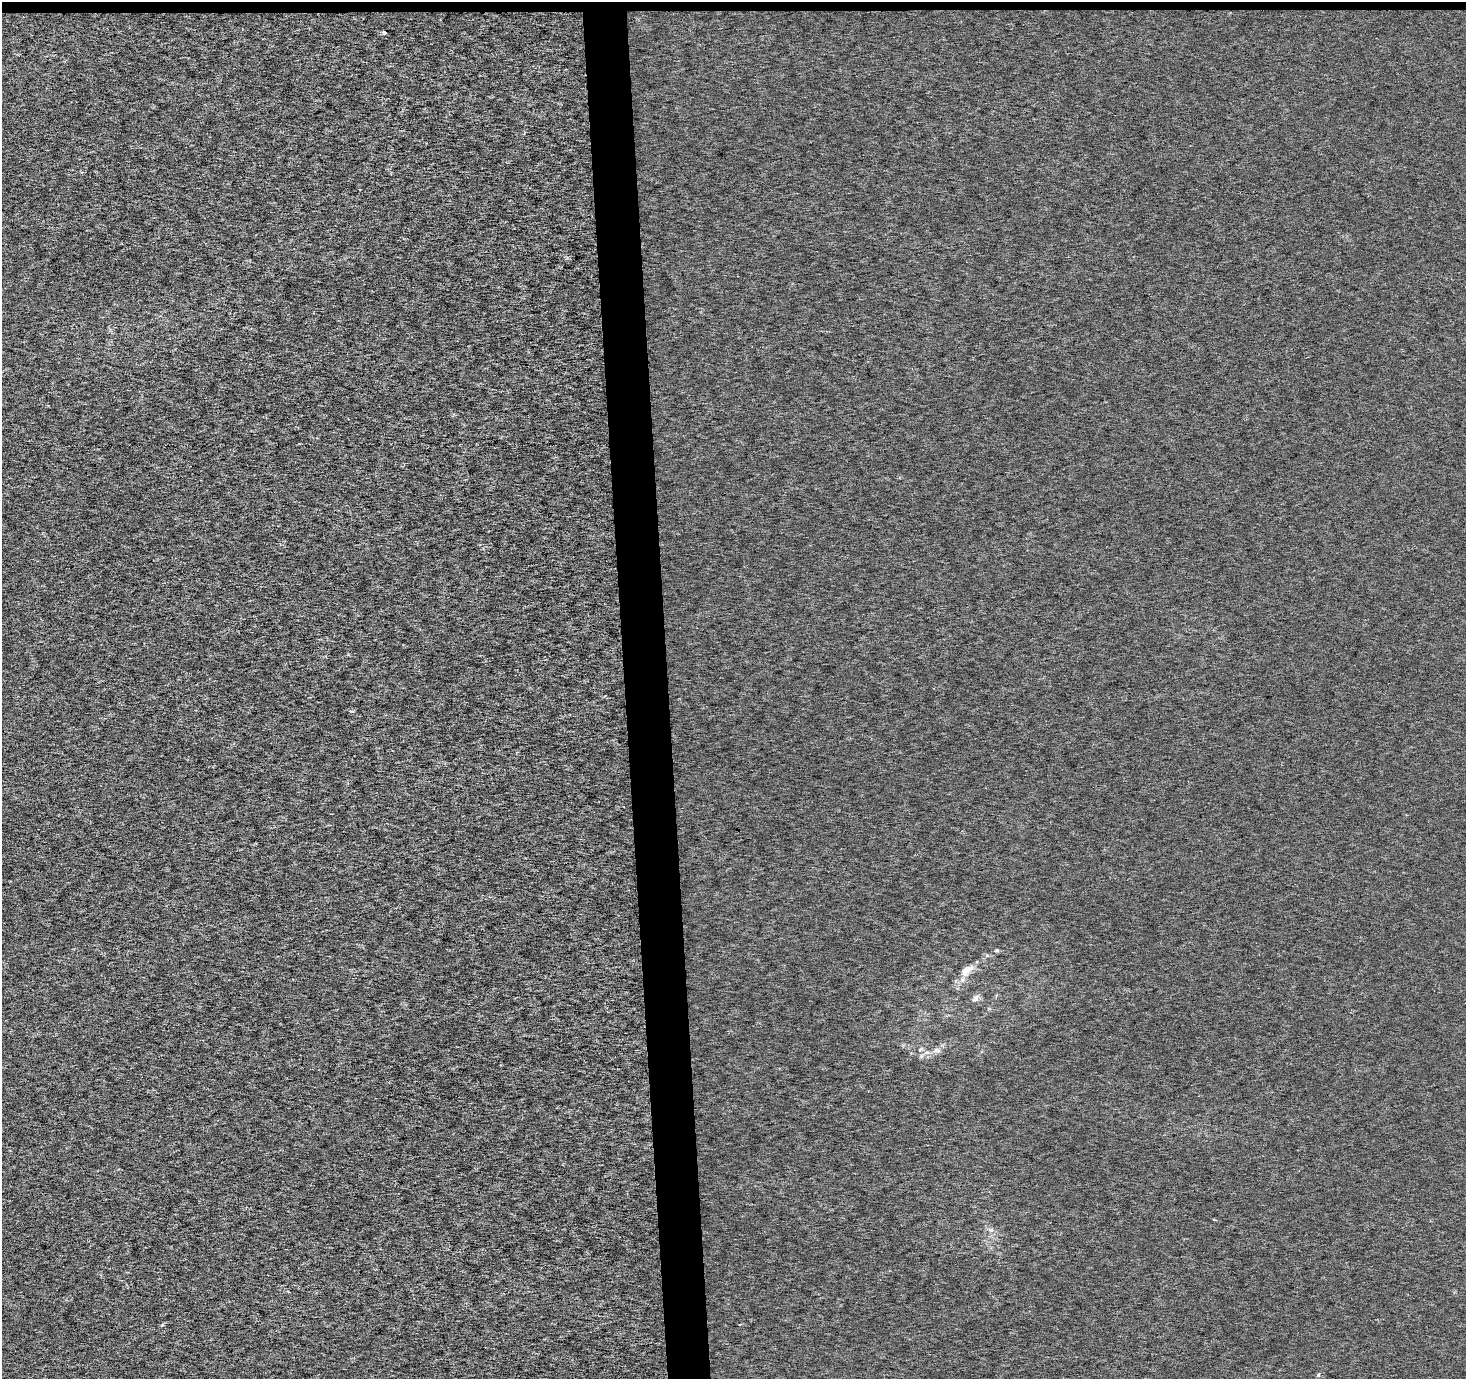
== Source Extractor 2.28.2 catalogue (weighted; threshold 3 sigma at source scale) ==
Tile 2 of 3 x 3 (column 2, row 1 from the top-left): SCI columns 1465-2928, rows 2755-4131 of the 4393 x 4131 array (HDU 1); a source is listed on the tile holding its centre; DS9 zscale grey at full resolution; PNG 1468 x 1381 px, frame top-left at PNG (2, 2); no overlay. Shown black and unused: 4% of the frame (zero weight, under 3 of 6 exposures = <1% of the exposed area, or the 3 px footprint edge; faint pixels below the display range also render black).
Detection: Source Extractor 2.28.2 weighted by HDU 2 'WHT'; one run over the whole footprint, this tile lists its part. Background -1.50e-04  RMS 0.0016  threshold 0.00659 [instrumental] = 3 sigma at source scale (4.09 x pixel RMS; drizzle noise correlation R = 1.36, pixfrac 0.8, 0.0396/0.0396 arcsec/px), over >= 5 px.
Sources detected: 12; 2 inside a brighter listed object's ellipse — not listed separately; the other 10 listed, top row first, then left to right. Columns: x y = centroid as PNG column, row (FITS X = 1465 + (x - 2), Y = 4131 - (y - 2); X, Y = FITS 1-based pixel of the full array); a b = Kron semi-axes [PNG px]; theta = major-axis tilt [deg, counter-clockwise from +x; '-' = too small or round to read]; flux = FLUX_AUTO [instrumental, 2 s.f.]
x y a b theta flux
384 33 4 3 - 0.57
997 950 6 4 2 0.22
987 955 6 5 - 0.26
965 971 14 10 69 1.2
976 998 9 7 35 0.68
921 1049 7 3 37 0.21
936 1050 9 6 -7 0.51
991 1230 6 6 - 0.42
162 1325 6 4 18 0.17
1318 1375 5 4 - 0.23
Unlisted compact peaks at least as high as the median listed source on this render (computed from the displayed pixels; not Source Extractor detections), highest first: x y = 351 711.